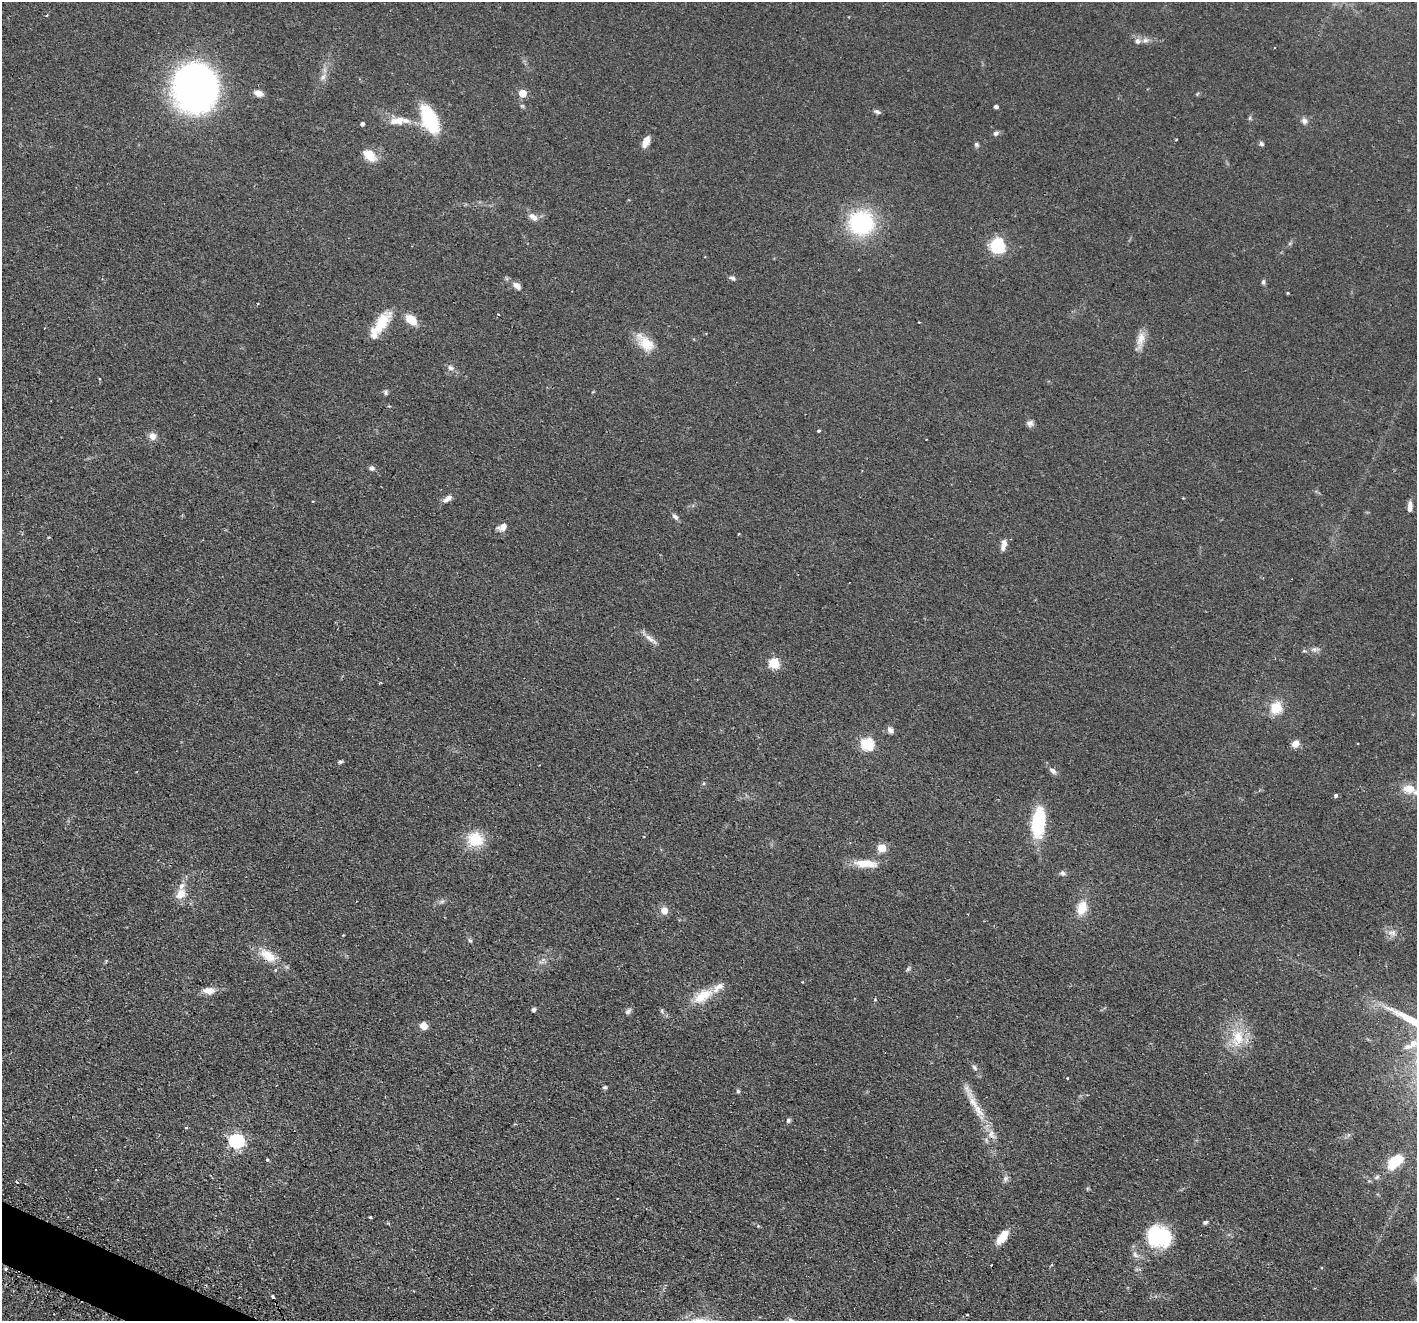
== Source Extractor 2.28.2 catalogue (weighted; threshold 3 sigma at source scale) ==
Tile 7 of 4 x 4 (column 3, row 2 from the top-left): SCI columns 2873-4287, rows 2812-4130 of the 5744 x 5759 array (HDU 1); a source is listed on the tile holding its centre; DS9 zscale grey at full resolution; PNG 1419 x 1323 px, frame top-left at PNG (2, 2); no overlay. Shown black and unused: <1% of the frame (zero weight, under 2 of 3 exposures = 4% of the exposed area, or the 3 px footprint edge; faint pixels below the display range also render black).
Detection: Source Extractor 2.28.2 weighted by HDU 2 'WHT'; one run over the whole footprint, this tile lists its part. Background 0.0598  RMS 0.006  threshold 0.0269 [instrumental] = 3 sigma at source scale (4.5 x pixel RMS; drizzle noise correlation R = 1.50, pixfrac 1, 0.05/0.05 arcsec/px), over >= 5 px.
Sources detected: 113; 3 cosmic-ray / hot-pixel residue — not listed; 5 inside a brighter listed object's ellipse — not listed separately; the other 105 listed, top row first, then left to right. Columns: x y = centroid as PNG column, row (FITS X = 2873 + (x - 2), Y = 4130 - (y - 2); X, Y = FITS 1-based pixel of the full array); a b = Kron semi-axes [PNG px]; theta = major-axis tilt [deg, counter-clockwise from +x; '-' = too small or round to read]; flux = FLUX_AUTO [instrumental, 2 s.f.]
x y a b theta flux
47 15 3 3 - 0.94
1145 40 10 7 16 2.4
1274 48 3 2 - 0.55
323 77 12 7 54 2.9
194 87 38 35 89 310
258 93 10 7 -16 3.6
522 93 5 5 - 12
1197 94 6 4 47 0.65
996 107 4 3 - 1.7
877 111 9 5 -15 1.6
1250 118 6 4 89 0.85
430 119 24 12 -66 43
397 121 24 11 6 8.4
1304 121 9 8 - 2.3
362 124 4 4 - 1.5
996 133 7 5 39 1.6
1176 139 3 2 - 0.5
646 141 13 7 67 5
976 144 6 5 - 1.3
1261 144 6 5 - 1.2
369 155 17 11 -40 9
533 217 15 7 -36 3.6
861 223 20 19 - 69
997 245 8 8 - 48
733 278 7 5 -25 1.7
1263 282 7 5 -82 1.2
517 286 13 7 -39 3.5
1288 293 3 3 - 0.57
258 303 4 2 - 0.42
411 320 14 8 -41 9.2
919 322 2 2 - 0.36
381 323 33 13 57 17
1140 341 28 8 76 6.1
645 343 27 14 -44 11
450 368 10 7 -22 2.2
386 392 6 6 - 1.2
389 406 3 3 - 0.54
1030 423 8 8 - 2.2
818 431 3 3 - 1.2
152 436 9 9 - 3.6
372 468 6 6 - 1.8
1183 498 3 3 - 0.37
447 499 14 6 35 3.1
1410 506 12 5 86 3.1
675 517 8 6 -43 1.8
502 527 10 7 27 4.1
739 534 3 3 - 0.52
1003 545 15 7 78 3.4
650 639 22 6 -38 3.8
1314 649 8 7 - 2.1
1304 651 6 4 -17 0.7
774 663 5 5 - 40
1276 708 15 14 - 11
890 730 9 6 -49 2.4
867 744 6 6 - 62
1295 744 9 7 40 4.4
340 762 6 4 11 1.1
1053 771 10 6 -37 2.2
704 783 5 3 - 0.6
1409 789 18 13 -4 8.6
1336 796 4 3 - 2.4
1038 822 31 13 83 35
475 839 13 12 - 21
882 848 5 5 - 20
866 864 30 9 -5 10
1062 873 7 6 - 1.5
181 894 15 11 53 6.6
442 901 7 4 2 1.2
1082 908 17 12 74 9
664 911 8 7 - 4.9
1392 932 13 8 1 3.5
343 935 3 3 - 0.4
470 940 7 4 -60 1
268 955 25 13 -36 12
908 969 8 5 53 1.1
209 991 15 9 -1 5.3
703 996 29 14 32 14
875 1000 5 3 - 0.49
533 1009 5 4 - 1.6
628 1011 9 6 47 1.8
662 1011 7 5 -50 1.2
423 1026 5 5 - 10
1238 1038 28 18 75 18
1413 1043 16 12 14 7.8
974 1067 10 6 -52 1.7
605 1087 5 5 - 1.1
738 1091 5 4 - 1.2
978 1109 27 10 -56 11
788 1120 7 6 - 1.2
186 1128 3 3 - 1.1
992 1134 16 9 -59 5.4
236 1141 6 6 - 120
267 1160 3 3 - 1.1
1395 1162 18 10 41 14
1377 1177 7 5 18 1.1
1005 1179 9 7 59 1.9
17 1182 3 2 - 0.77
370 1217 3 3 - 0.95
1205 1222 7 5 28 1.2
1159 1236 23 18 -15 52
1002 1237 18 8 51 8.8
1135 1255 11 6 -46 2.3
5 1269 3 3 - 0.72
273 1297 3 3 - 1.8
967 1314 3 2 - 0.52
Overlapping masked pixels (flux is a lower limit): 2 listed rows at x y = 430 119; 992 1134
Isophote crosses this tile's border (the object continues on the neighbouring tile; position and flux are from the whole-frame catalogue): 1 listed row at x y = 1413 1043